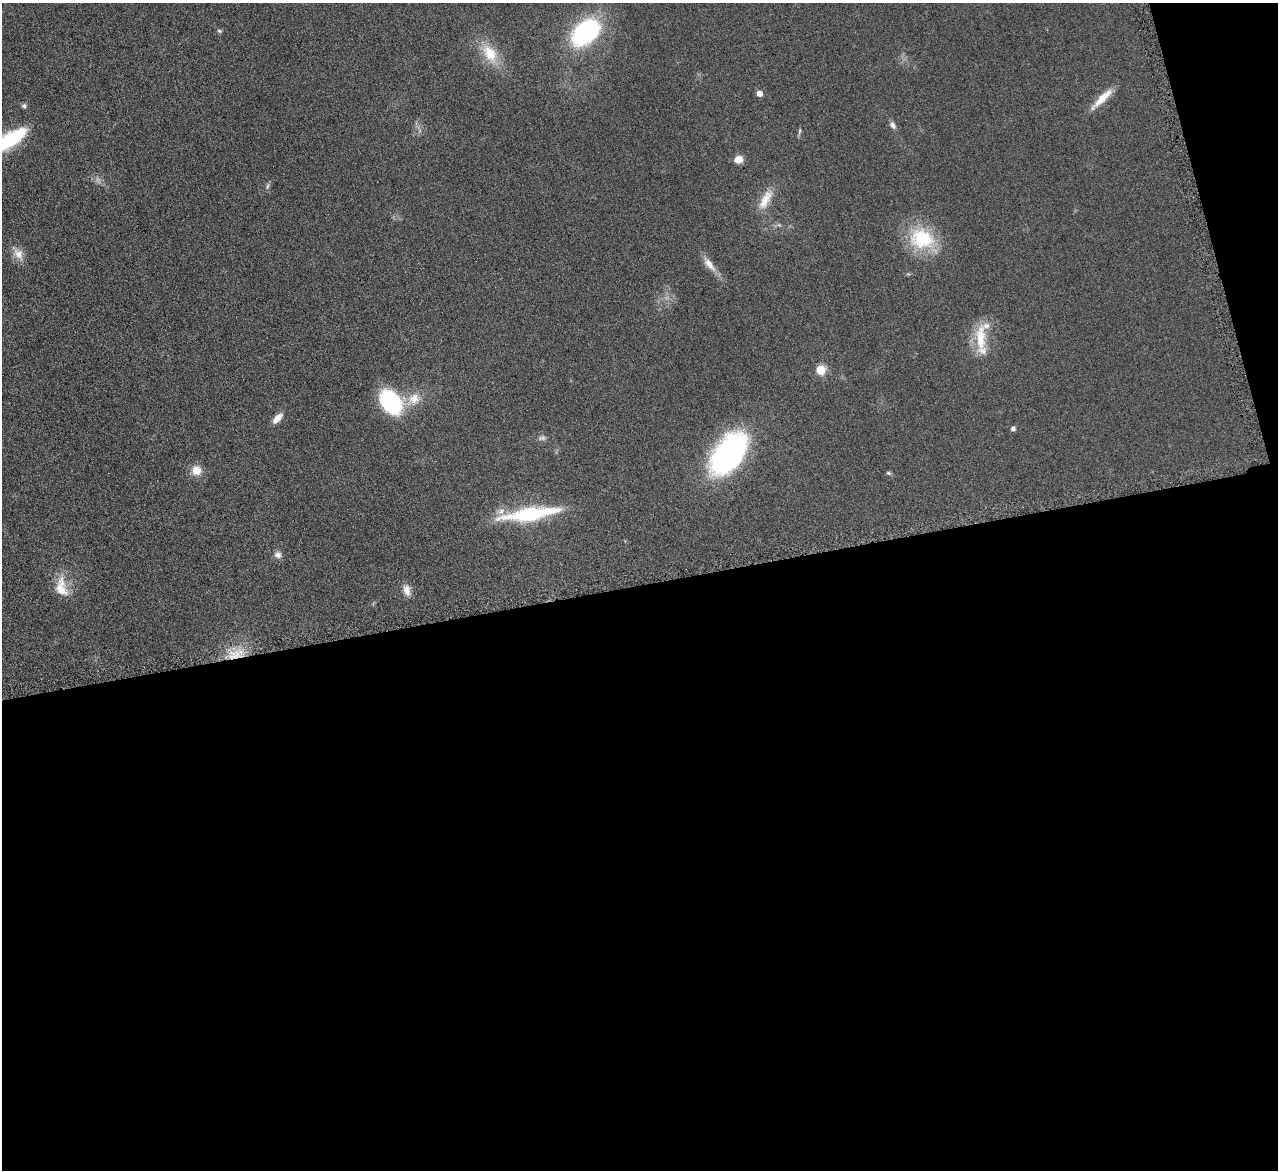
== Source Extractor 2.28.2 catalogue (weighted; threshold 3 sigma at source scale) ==
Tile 16 of 4 x 4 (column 4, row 4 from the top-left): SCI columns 3834-5109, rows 273-1440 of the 5114 x 5096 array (HDU 1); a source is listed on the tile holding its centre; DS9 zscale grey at full resolution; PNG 1280 x 1172 px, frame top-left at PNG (2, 3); no overlay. Shown black and unused: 52% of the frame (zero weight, under 4 of 8 exposures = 1% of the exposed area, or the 3 px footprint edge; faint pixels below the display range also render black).
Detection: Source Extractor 2.28.2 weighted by HDU 2 'WHT'; one run over the whole footprint, this tile lists its part. Background 0.0891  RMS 0.0087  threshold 0.0355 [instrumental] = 3 sigma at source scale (4.09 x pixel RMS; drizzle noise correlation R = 1.36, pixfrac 0.8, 0.05/0.05 arcsec/px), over >= 5 px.
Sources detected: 32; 2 inside a brighter listed object's ellipse — not listed separately; the other 30 listed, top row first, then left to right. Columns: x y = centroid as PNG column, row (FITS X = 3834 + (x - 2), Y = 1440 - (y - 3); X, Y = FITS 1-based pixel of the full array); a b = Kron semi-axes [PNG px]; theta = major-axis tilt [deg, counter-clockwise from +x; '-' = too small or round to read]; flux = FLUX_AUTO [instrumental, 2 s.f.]
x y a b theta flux
219 31 7 5 -22 1.3
586 32 23 15 42 140
490 53 27 16 -55 22
760 94 5 5 - 6.8
1102 99 34 8 45 13
24 106 6 6 - 1.8
893 125 10 6 -56 3.2
800 131 6 4 87 1.3
9 140 47 15 31 52
738 159 10 8 19 6.2
267 186 10 4 78 1.5
765 200 30 11 61 13
922 239 31 24 -16 47
18 254 16 11 -52 7.7
709 264 25 8 -51 8.4
980 338 40 12 90 24
821 370 5 5 - 33
414 399 17 15 46 13
390 402 26 17 -52 69
277 418 13 6 46 7.4
1013 429 5 4 - 2.6
542 438 10 6 1 2.3
728 454 47 26 54 170
196 470 12 11 - 9.5
888 473 7 4 -26 1.3
530 514 71 15 8 62
278 555 9 9 - 3.7
61 587 28 15 -81 17
407 590 16 9 -76 6
235 655 18 13 4 17
Overlapping masked pixels (flux is a lower limit): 1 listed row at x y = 235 655
Isophote crosses this tile's border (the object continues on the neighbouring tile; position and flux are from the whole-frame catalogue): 1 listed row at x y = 9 140